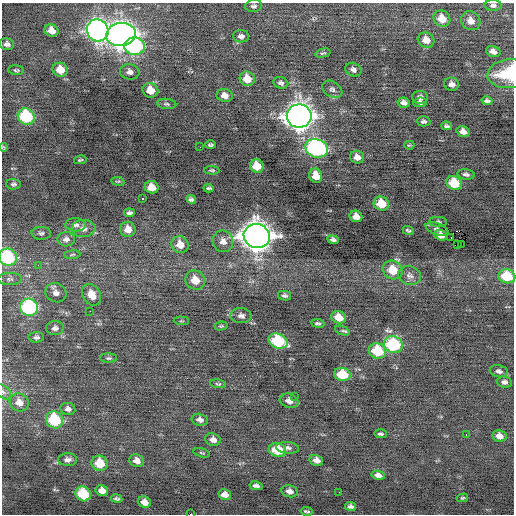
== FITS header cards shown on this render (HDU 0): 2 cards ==
NAXIS1  =                  512 / Axis length
NAXIS2  =                  512 / Axis length

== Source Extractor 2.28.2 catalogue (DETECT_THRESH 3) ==
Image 512 x 512 px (HDU 0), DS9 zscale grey, 1 PNG px = 1 image px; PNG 516 x 516 px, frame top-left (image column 1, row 512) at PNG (2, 3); each listed source drawn as its Kron ellipse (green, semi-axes under 4 px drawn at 4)
Background -0.0372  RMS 0.76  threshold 2.29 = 3 sigma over >= 5 px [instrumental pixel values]
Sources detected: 131; all 131 listed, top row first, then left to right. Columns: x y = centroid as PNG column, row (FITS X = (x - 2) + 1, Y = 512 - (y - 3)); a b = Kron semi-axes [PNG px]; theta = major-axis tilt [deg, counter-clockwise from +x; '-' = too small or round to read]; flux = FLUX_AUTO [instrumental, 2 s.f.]
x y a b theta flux
493 5 8 5 1 170
254 6 8 6 5 140
442 19 9 7 -38 670
471 21 10 9 - 450
51 30 7 6 - 470
98 30 11 10 - 22000
121 35 15 11 8 44000
241 36 8 6 -5 200
426 40 8 7 - 570
7 44 7 6 - 190
135 46 10 8 0 6300
493 51 7 5 -18 260
323 53 7 4 15 85
16 70 8 4 -4 96
60 70 8 7 - 720
353 70 8 6 -23 190
130 72 10 7 -5 250
509 74 21 14 7 2600
247 79 8 7 - 740
281 83 8 5 -20 150
452 84 7 6 - 260
332 89 11 7 -33 190
150 90 8 7 - 720
225 95 8 6 -9 370
420 97 8 6 -6 240
487 101 5 4 - 140
420 102 7 4 6 170
404 103 6 5 - 220
167 104 9 5 -6 110
26 116 9 8 - 3200
299 116 12 11 - 50000
423 121 7 5 0 130
447 126 5 3 - 110
463 132 7 5 -18 310
210 145 5 3 - 88
409 145 5 3 - 63
3 147 4 3 - 47
200 147 2 2 - 32
316 148 11 9 -21 10000
357 157 7 6 - 320
80 160 6 3 12 69
257 166 7 6 - 970
212 170 7 4 -1 74
466 174 9 5 -8 150
316 176 7 6 - 700
118 181 6 3 -7 58
454 183 8 6 -25 1600
13 184 7 5 -4 110
152 187 7 6 - 650
209 188 5 3 - 83
143 199 3 3 - 330
191 199 5 4 - 120
381 203 8 7 - 1200
129 213 5 3 - 130
356 216 6 5 - 420
438 222 9 5 -1 110
76 225 10 6 -2 200
84 228 12 8 2 350
128 229 8 7 - 470
437 229 12 6 -20 200
408 230 5 3 - 84
41 233 10 6 -1 150
441 235 7 5 -17 340
257 236 13 12 - 66000
451 237 2 2 - 380
66 239 9 7 2 220
333 239 6 4 -10 160
223 241 11 10 - 370
461 244 2 2 - 1000
180 245 9 8 - 610
458 245 3 2 - 120
72 255 8 3 6 63
8 257 9 8 - 5300
38 265 2 2 - 100
393 270 10 9 - 1100
410 276 12 9 -14 270
507 276 8 7 - 1800
10 279 12 6 -1 180
195 280 10 9 - 760
56 293 11 9 -26 320
92 295 11 8 -58 680
285 295 7 5 -10 130
29 307 9 8 - 7200
90 311 2 2 - 130
241 316 10 7 -4 220
339 317 7 6 - 650
181 321 7 3 -4 53
318 323 7 4 -7 110
221 326 6 4 9 71
55 328 9 7 4 220
342 331 8 4 -20 110
36 337 8 5 0 140
278 341 10 7 -23 3200
393 344 9 8 - 4000
377 351 9 7 -21 1800
108 358 8 4 0 98
499 371 9 6 -13 200
342 374 8 6 -13 1400
504 382 8 5 -10 210
218 384 8 4 -5 80
3 392 9 6 -41 140
295 396 2 2 - 200
289 401 9 7 -17 330
19 402 10 8 -34 490
68 409 7 6 - 200
54 420 9 8 - 2800
200 420 8 6 -12 200
380 434 6 4 -2 100
466 435 3 2 - 100
499 436 7 5 -8 410
213 440 8 6 -18 270
288 448 11 6 -5 200
278 450 8 7 - 1900
202 453 8 3 -15 62
68 460 9 6 -1 220
316 460 7 5 -16 340
137 461 7 6 - 360
100 463 8 7 - 1100
378 475 7 4 -12 230
256 486 6 4 -11 180
102 490 6 5 - 330
289 491 8 6 -12 270
339 492 2 2 - 35
83 494 8 7 - 2200
225 495 6 5 - 300
462 498 6 4 15 69
117 499 6 3 -11 100
144 502 7 5 -20 350
350 506 5 4 - 140
306 511 6 3 -11 86
191 514 2 2 - 1700
At the frame edge (FLAGS 8, measured only in part): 6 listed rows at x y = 493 5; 509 74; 3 147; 8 257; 3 392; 191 514